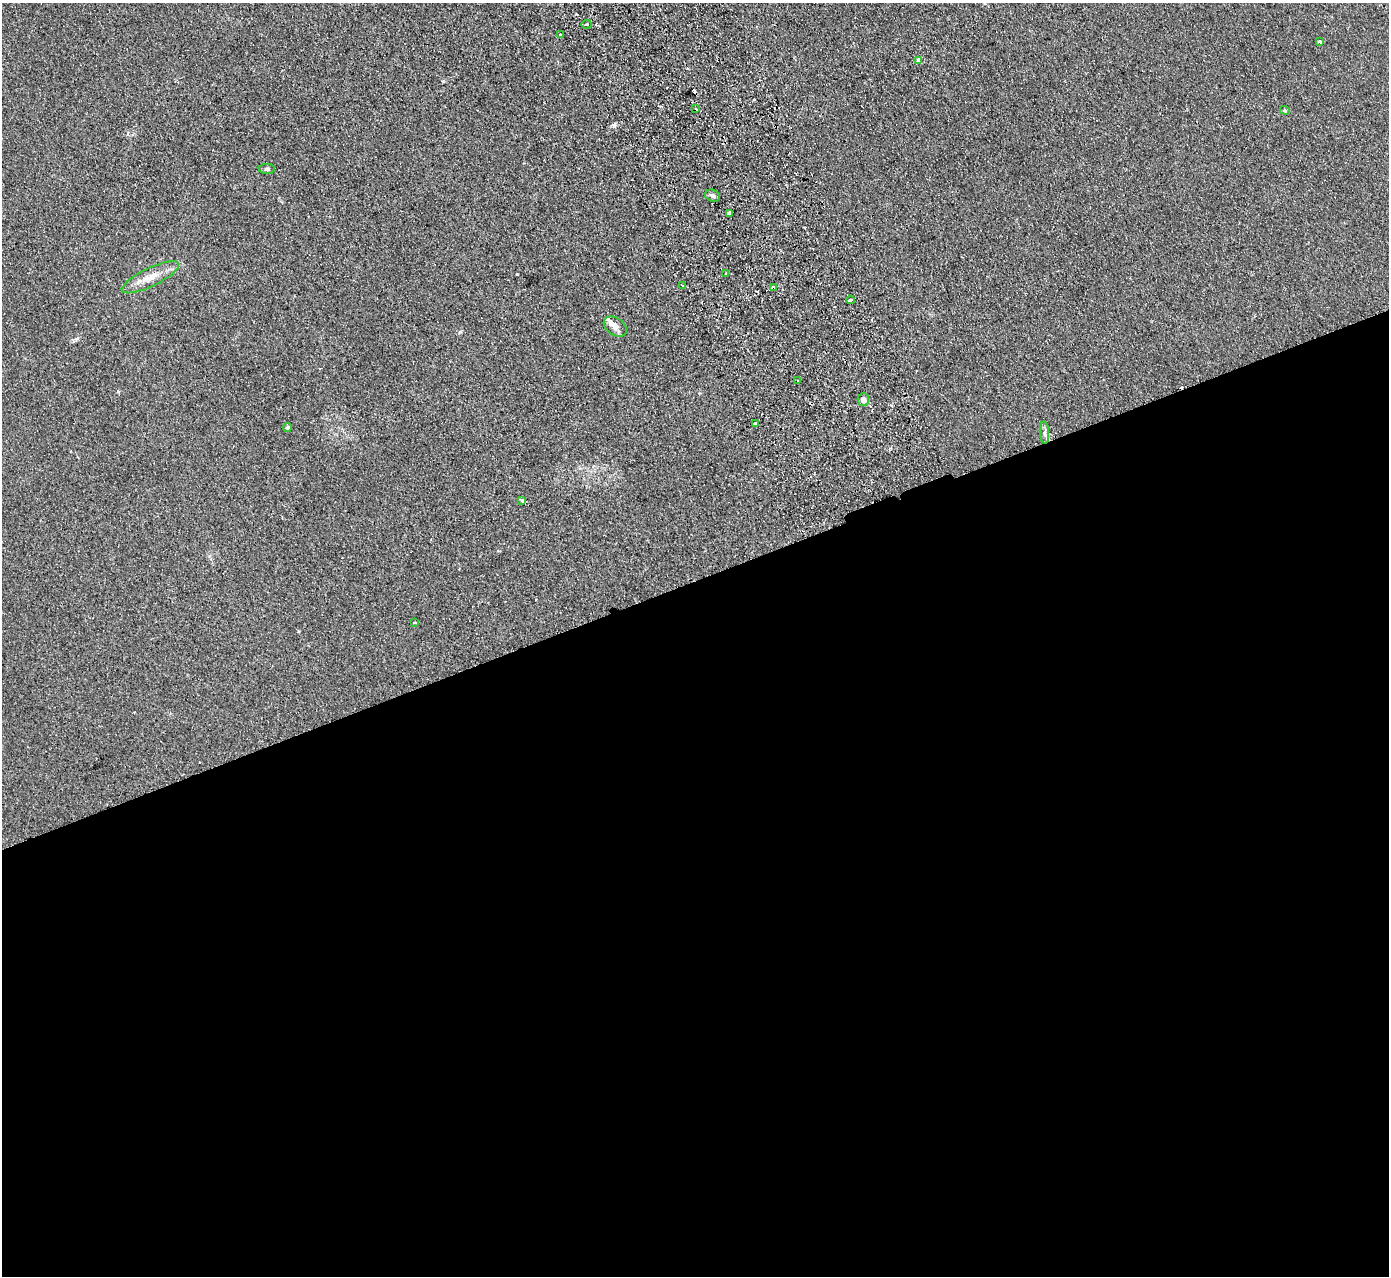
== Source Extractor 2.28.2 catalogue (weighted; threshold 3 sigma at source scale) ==
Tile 15 of 4 x 4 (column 3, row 4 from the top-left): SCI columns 2831-4217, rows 182-1455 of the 5659 x 5589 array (HDU 1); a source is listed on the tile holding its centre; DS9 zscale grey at full resolution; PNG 1391 x 1278 px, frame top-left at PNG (2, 3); each listed source drawn as its Kron ellipse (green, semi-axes under 4 px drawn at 4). Shown black and unused: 55% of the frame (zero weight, under 2 of 3 exposures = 3% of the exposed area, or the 3 px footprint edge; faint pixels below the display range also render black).
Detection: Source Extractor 2.28.2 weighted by HDU 2 'WHT'; one run over the whole footprint, this tile lists its part. Background 0.126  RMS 0.012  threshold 0.0538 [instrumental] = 3 sigma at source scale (4.5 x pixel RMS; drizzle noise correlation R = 1.50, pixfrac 1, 0.05/0.05 arcsec/px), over >= 5 px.
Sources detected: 31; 8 cosmic-ray / hot-pixel residue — neither listed nor drawn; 1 inside a brighter listed object's ellipse — not listed separately; the other 22 listed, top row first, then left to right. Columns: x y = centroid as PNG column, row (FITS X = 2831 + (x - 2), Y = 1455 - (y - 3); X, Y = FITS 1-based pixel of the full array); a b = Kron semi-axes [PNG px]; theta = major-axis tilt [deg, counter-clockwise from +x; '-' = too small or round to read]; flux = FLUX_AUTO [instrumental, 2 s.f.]
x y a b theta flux
586 24 5 3 - 1.9
560 34 3 3 - 3
1320 41 4 3 - 2
919 60 4 3 - 32
696 109 3 3 - 2.8
1285 110 5 4 - 1.4
267 169 8 5 0 2.4
712 196 8 5 -21 3.6
729 213 3 3 - 8.2
726 273 3 2 - 1.3
150 277 31 9 26 18
683 285 3 3 - 3.7
774 287 4 3 - 6.3
850 300 4 3 - 12
615 326 12 8 -33 6.9
797 380 3 3 - 1.4
863 399 7 5 89 4.6
755 424 3 3 - 34
287 427 4 4 - 2.4
1044 432 11 4 -87 3.8
522 500 4 3 - 2.5
414 622 3 2 - 1.6
Overlapping masked pixels (flux is a lower limit): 1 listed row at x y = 774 287
Unlisted compact peaks at least as high as the median listed source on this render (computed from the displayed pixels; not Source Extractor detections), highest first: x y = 614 125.